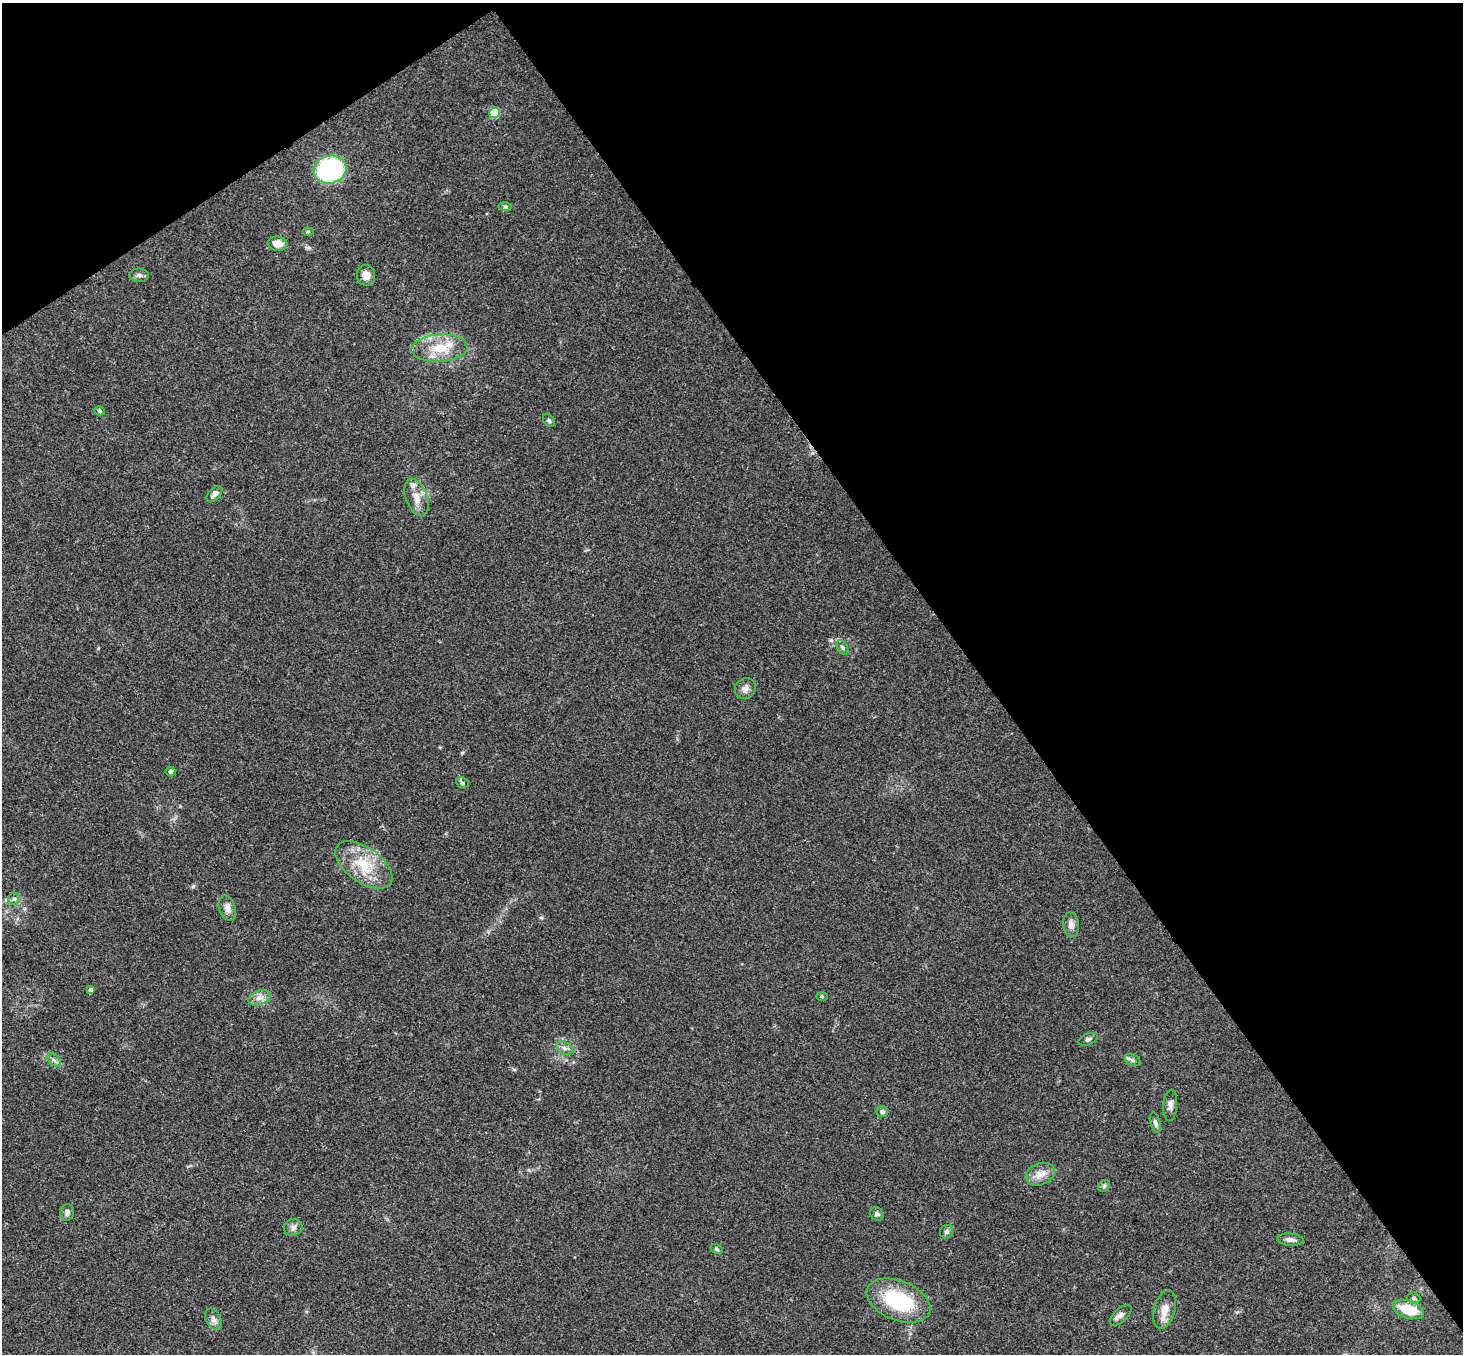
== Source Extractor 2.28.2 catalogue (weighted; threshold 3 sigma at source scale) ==
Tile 3 of 4 x 4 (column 3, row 1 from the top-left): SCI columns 2978-4438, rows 4385-5736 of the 5950 x 5930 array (HDU 1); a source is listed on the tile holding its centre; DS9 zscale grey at full resolution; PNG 1465 x 1356 px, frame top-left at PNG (2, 3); each listed source drawn as its Kron ellipse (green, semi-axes under 4 px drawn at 4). Shown black and unused: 37% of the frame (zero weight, under 3 of 4 exposures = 6% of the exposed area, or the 3 px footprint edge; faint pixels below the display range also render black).
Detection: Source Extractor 2.28.2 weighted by HDU 2 'WHT'; one run over the whole footprint, this tile lists its part. Background 0.163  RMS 0.0074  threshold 0.0331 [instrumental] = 3 sigma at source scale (4.5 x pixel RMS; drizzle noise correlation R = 1.50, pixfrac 1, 0.05/0.05 arcsec/px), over >= 5 px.
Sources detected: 46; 2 inside a brighter listed object's ellipse — not listed separately; the other 44 listed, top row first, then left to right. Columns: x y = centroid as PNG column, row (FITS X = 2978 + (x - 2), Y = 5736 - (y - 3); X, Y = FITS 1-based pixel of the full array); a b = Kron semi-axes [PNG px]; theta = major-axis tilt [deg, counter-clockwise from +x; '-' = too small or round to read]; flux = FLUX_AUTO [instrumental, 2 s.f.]
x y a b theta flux
494 113 5 5 - 29
330 169 16 14 14 91
505 206 7 4 0 1.2
308 231 6 4 0 0.87
277 244 10 7 -6 7.1
139 275 9 7 -1 2.4
366 275 10 9 - 5.3
440 348 28 13 4 20
100 411 5 4 - 1.2
549 421 7 5 -50 1.3
214 494 10 5 46 3.2
417 497 19 10 -70 8.8
842 647 8 5 -59 1.7
745 689 11 10 - 3.9
170 772 5 5 - 1.9
462 783 6 5 - 1.4
364 865 33 17 -35 27
14 899 6 6 - 1.6
227 908 13 8 -72 4.3
1071 925 13 7 -83 4.8
91 990 4 4 - 2.8
822 996 6 4 -1 0.8
259 998 11 7 22 4.2
1088 1039 10 5 20 1.9
565 1048 9 6 -26 2.4
54 1060 8 5 -44 2
1133 1060 8 5 -28 1.9
1170 1105 15 7 86 3.5
882 1112 5 5 - 2.6
1155 1122 10 5 -75 2.2
1040 1174 15 10 21 7.8
1104 1186 6 5 - 1.3
67 1212 8 6 79 3.1
877 1214 7 6 - 2.2
293 1227 9 8 - 3
947 1232 7 6 - 2.1
1290 1240 13 6 -5 3.3
717 1249 6 4 -28 1.2
1414 1298 6 5 - 1.5
898 1301 33 19 -22 54
1165 1309 20 10 75 8.7
1408 1309 16 9 -19 20
1121 1315 13 6 43 3.6
213 1319 11 7 -60 3.4
Unlisted compact peaks at least as high as the median listed source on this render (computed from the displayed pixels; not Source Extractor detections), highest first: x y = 831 640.